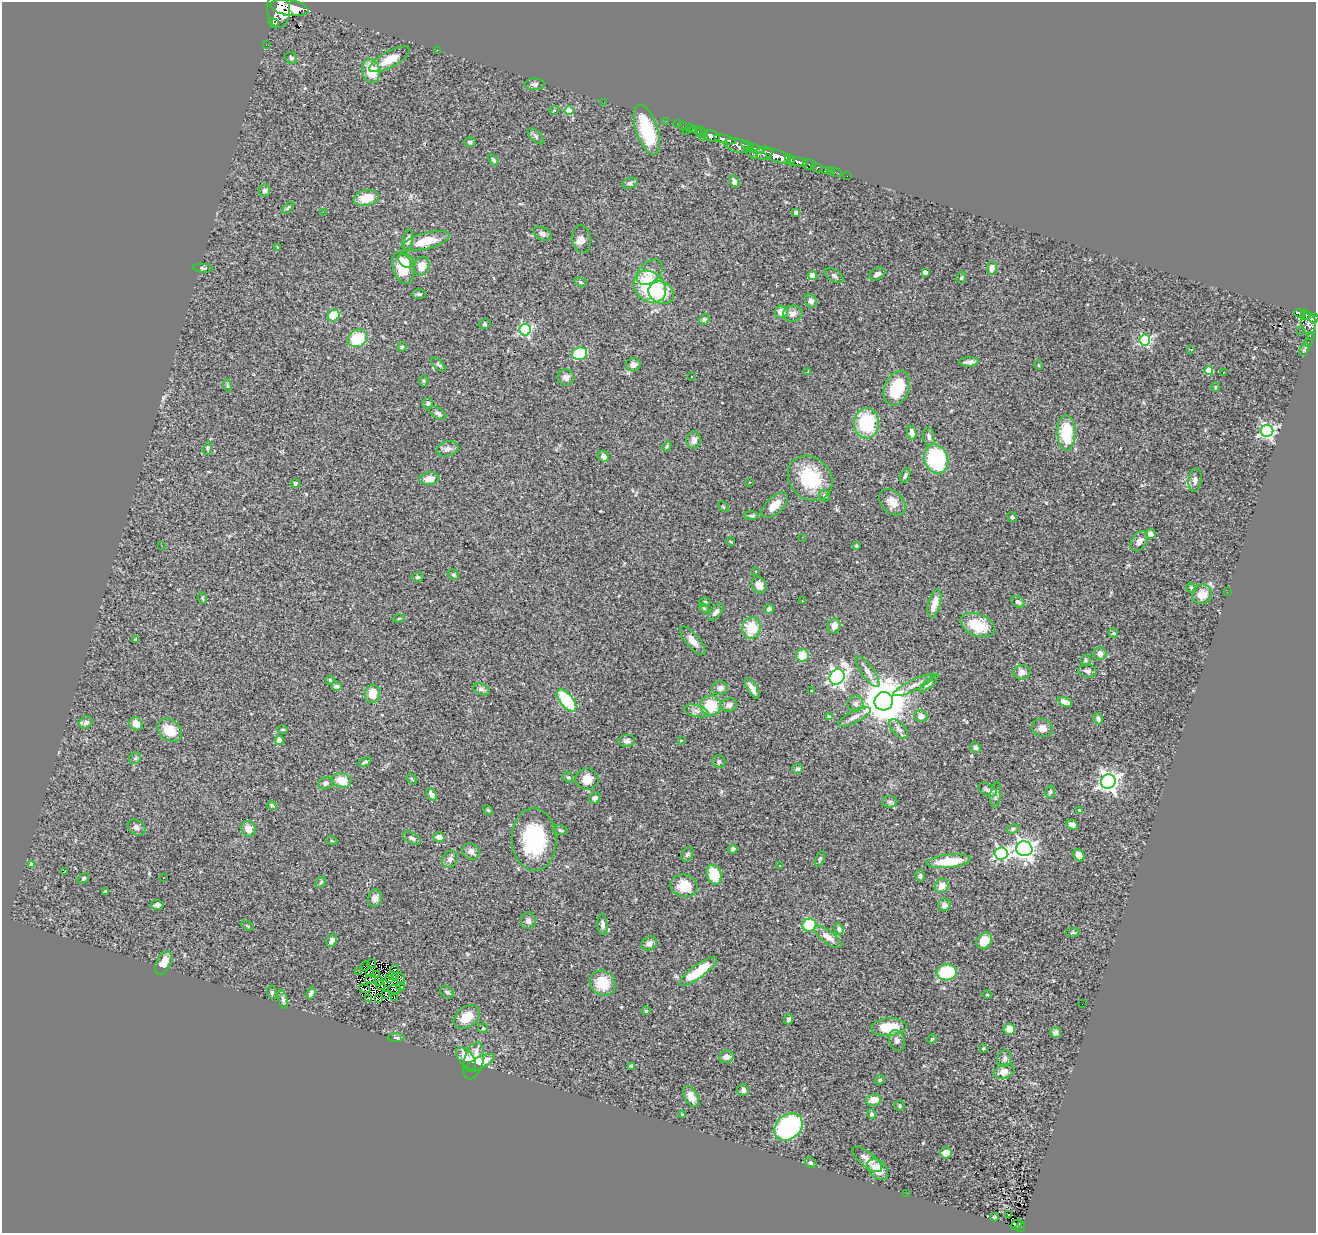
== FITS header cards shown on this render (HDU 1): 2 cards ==
NAXIS1  =                 1314
NAXIS2  =                 1231

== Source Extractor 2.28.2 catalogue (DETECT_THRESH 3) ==
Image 1314 x 1231 px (HDU 1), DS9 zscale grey, 1 PNG px = 1 image px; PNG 1318 x 1235 px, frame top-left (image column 1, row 1231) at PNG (2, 2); each listed source drawn as its Kron ellipse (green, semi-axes under 4 px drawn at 4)
Background 1.08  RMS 0.074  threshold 0.222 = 3 sigma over >= 5 px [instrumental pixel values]
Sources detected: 319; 2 with non-positive FLUX_AUTO (blend fragments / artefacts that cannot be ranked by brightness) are neither listed nor drawn; the other 317 listed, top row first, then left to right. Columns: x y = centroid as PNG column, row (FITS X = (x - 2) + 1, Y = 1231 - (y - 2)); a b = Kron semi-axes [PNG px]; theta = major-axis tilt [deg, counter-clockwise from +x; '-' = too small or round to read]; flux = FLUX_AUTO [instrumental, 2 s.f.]
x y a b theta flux
289 8 19 7 -9 11000
278 10 18 11 -87 5900
274 23 6 4 -31 620
266 45 2 2 - 12
437 50 3 2 - 72
291 58 6 5 - 11
389 59 23 8 28 88
371 71 12 9 -77 130
535 84 10 6 0 14
604 102 2 2 - 14
554 110 4 3 - 3.6
569 110 4 4 - 120
666 121 2 2 - 11
678 124 3 2 - 16
683 126 2 2 - 12
689 128 2 2 - 12
693 129 3 3 - 45
647 130 26 11 -71 280
686 131 2 2 - 51
698 131 3 2 - 29
701 132 7 3 -28 56
536 136 10 5 -46 12
712 136 8 5 -14 1400
703 137 2 2 - 9
725 139 11 4 -15 1800
470 142 6 4 -1 7.2
737 146 14 7 -13 1100
747 146 7 4 -28 410
756 149 7 4 -19 420
752 153 7 3 -40 160
764 153 8 6 11 1000
777 156 14 6 -22 2900
493 160 6 3 -53 8.7
790 160 6 3 -63 640
798 162 10 4 -11 1100
809 165 6 5 - 260
817 167 6 3 -32 150
826 170 4 3 - 43
830 171 2 2 - 8.1
836 172 6 2 -19 20
847 176 2 2 - 9.1
734 181 6 4 -66 20
630 183 8 5 19 12
264 191 6 5 - 14
366 198 13 8 12 93
288 208 7 3 53 7
323 212 2 2 - 37
796 212 4 3 - 9
542 234 10 6 -25 19
582 239 14 9 -83 28
408 240 11 5 79 14
426 241 24 8 14 110
278 247 3 2 - 4.3
406 261 8 6 -31 32
422 266 10 7 65 60
203 268 10 4 -5 8.3
403 268 16 10 -68 130
992 268 7 5 82 35
650 272 15 10 45 49
925 272 4 4 - 32
877 274 8 5 29 18
813 276 4 4 - 81
834 276 10 6 -32 14
961 278 6 4 72 7.4
580 282 6 4 -27 7.5
650 287 18 14 -45 400
661 293 13 10 -25 91
419 294 7 4 -1 8.5
811 301 7 5 -63 22
781 312 6 6 - 48
1300 313 6 3 -17 180
793 314 10 8 14 27
1306 315 5 3 - 270
334 316 6 5 - 140
1314 318 5 4 - 500
704 319 6 5 - 7.8
1309 323 11 7 -78 710
485 324 6 4 14 7.3
525 330 6 5 - 680
1301 330 3 2 - 8.3
1310 335 3 2 - 35
357 338 10 8 29 170
1145 340 5 5 - 580
1308 342 2 2 - 10
402 347 5 4 - 6.1
1191 349 4 2 - 4.5
1304 350 7 4 60 7.1
580 354 7 6 - 190
969 362 10 4 4 20
438 365 9 4 -41 10
633 365 7 6 - 21
1038 365 5 3 - 3.5
808 371 3 2 - 2.7
1209 371 4 4 - 140
1223 372 3 2 - 4.3
691 376 3 3 - 9.7
566 377 8 8 - 23
424 381 6 4 -89 6
227 385 6 4 -71 5.8
1215 387 5 3 - 5.1
897 388 18 12 68 190
428 403 5 5 - 10
438 413 10 5 -29 14
866 423 15 12 -87 280
1267 431 6 6 - 1100
912 433 7 4 -79 36
1066 433 17 9 -88 200
929 437 9 6 -79 16
694 440 8 7 - 26
667 446 5 4 - 8.1
208 448 7 4 79 6.9
448 449 11 7 18 21
604 456 6 5 - 17
936 459 15 11 -68 500
905 475 7 4 69 12
810 478 24 20 -46 270
429 479 10 6 7 46
1195 480 12 6 83 21
750 482 3 3 - 4.9
295 483 4 4 - 11
825 496 6 5 - 10
892 502 15 10 -44 49
775 505 16 8 43 63
723 507 6 2 -45 3.9
751 516 8 4 1 8.5
1012 517 5 4 - 9.5
1150 534 5 5 - 27
802 537 3 2 - 5.9
731 541 4 2 - 5
1139 541 11 7 56 29
162 546 2 2 - 3.6
856 546 4 4 - 4.5
756 571 3 2 - 3.3
454 575 6 5 - 8.4
418 577 6 4 12 7.6
759 585 8 7 - 36
1191 588 5 4 - 7.9
1227 592 2 2 - 8.9
1202 594 10 9 - 50
202 598 6 4 -74 5.8
802 601 3 3 - 3.4
705 602 6 4 12 8.1
1018 602 7 5 -39 13
934 603 15 6 76 53
704 608 5 4 - 6.3
769 609 5 4 - 14
716 612 10 5 50 17
399 618 6 4 3 6.2
978 625 18 11 -22 170
834 626 7 6 - 36
751 628 10 9 - 140
1113 633 5 4 - 5.9
136 640 4 3 - 6.2
693 641 18 7 -50 45
1100 653 7 6 - 26
802 655 6 6 - 78
1086 660 5 5 - 7
1087 671 9 6 -13 16
868 672 18 6 -54 32
1022 672 9 7 16 24
837 677 8 7 - 1700
330 680 4 4 - 7.5
929 683 12 4 42 11
914 685 22 5 25 34
336 686 5 4 - 17
720 688 8 6 2 24
752 688 11 5 -59 34
482 689 9 5 -22 13
812 691 3 2 - 4.1
372 694 9 7 73 66
567 700 13 6 -51 250
884 701 9 9 - 19000
1065 702 7 4 -23 41
855 704 8 8 - 17
711 705 10 10 - 140
729 705 8 6 21 20
696 711 12 6 -14 24
921 716 7 5 -10 28
829 717 4 4 - 18
854 717 18 6 27 29
1098 719 6 4 -78 11
86 722 7 6 - 17
136 724 7 6 - 52
1042 728 10 9 - 30
899 729 12 6 -47 21
170 730 13 10 -37 94
282 730 5 3 - 5.5
279 740 4 4 - 53
681 740 3 2 - 3.8
627 741 8 6 4 15
975 748 6 5 - 11
135 758 6 5 - 10
365 762 7 4 26 9.6
719 762 7 6 - 11
797 769 5 4 - 10
568 777 5 4 - 7.9
412 779 6 3 -53 4.4
587 779 12 10 -4 57
342 780 9 7 -17 89
1108 782 7 7 - 2400
325 783 7 6 - 11
988 790 10 5 -25 16
1050 792 6 5 - 10
431 794 6 4 -55 22
996 795 13 5 86 17
595 798 6 5 - 19
890 802 8 5 1 11
272 805 5 4 - 9.2
488 810 6 3 -44 5.4
1079 810 4 3 - 3.9
1072 825 6 4 -27 22
136 828 9 7 -35 19
248 829 8 7 - 43
1013 829 6 4 28 8.8
560 830 7 5 -13 9.5
439 837 6 4 -15 34
412 838 9 5 -28 15
534 839 31 22 -87 410
332 841 5 3 - 4.2
733 849 4 4 - 11
1024 849 8 7 - 2500
471 851 9 8 - 22
1001 853 6 6 - 750
687 854 8 5 56 11
1079 855 6 5 - 36
450 859 9 7 59 19
820 859 8 4 65 8.2
949 861 22 6 6 140
32 865 4 4 - 30
780 865 2 2 - 3.4
64 872 3 2 - 28
714 875 10 7 -72 130
920 876 6 5 - 10
83 878 6 4 39 7.7
163 878 2 2 - 4.4
321 882 6 4 46 6.8
684 886 13 11 -14 100
942 886 7 6 - 44
105 892 4 3 - 5.7
375 898 9 7 75 22
157 905 6 5 - 12
944 905 6 6 - 30
528 921 8 7 - 19
602 925 10 5 -85 19
809 925 7 6 - 210
248 926 7 3 -31 5.5
839 929 6 4 -65 11
1073 932 7 4 7 7.4
828 937 16 6 -36 40
332 940 7 5 62 19
984 941 9 7 48 77
649 944 8 6 31 23
163 963 13 7 64 57
371 964 4 2 - 6.8
365 966 5 2 - 3.6
395 969 4 2 - 11
698 971 22 6 36 200
359 972 2 2 - 3.7
947 972 10 8 4 210
369 973 3 2 - 4.9
377 974 3 2 - 2.8
392 975 3 2 - 3.5
396 977 2 2 - 3.3
389 978 3 2 - 2.4
371 979 6 2 41 7.2
401 979 6 3 -76 6.5
379 981 4 3 - 5.6
603 983 13 12 - 130
380 985 5 2 - 2.8
401 986 4 2 - 10
365 989 6 3 -18 7.9
395 989 7 2 -11 1
272 992 6 5 - 9.3
447 992 7 5 -30 12
311 993 6 4 65 20
386 994 3 2 - 1.3
987 994 5 3 - 4.2
394 997 3 2 - 7.9
369 998 3 2 - 3.7
378 999 4 2 - 3.5
283 1000 9 4 -76 12
1082 1004 2 2 - 3.8
646 1011 4 4 - 5.3
467 1017 14 10 36 88
789 1019 5 4 - 13
889 1027 18 8 4 150
483 1028 5 5 - 6.4
1009 1029 6 5 - 39
1056 1033 5 5 - 15
396 1038 8 3 3 7.9
932 1039 5 4 - 6.2
897 1040 10 7 -75 20
983 1049 4 3 - 13
727 1057 7 6 - 29
466 1058 13 7 -52 65
1005 1058 8 7 - 15
474 1061 19 9 74 91
480 1063 16 6 26 61
631 1066 4 3 - 13
1004 1071 11 7 18 42
880 1080 5 4 - 6.3
743 1090 6 6 - 16
691 1097 11 6 -62 49
873 1100 7 6 - 55
900 1106 5 5 - 7.2
872 1114 5 4 - 9
682 1115 4 3 - 5.2
788 1127 16 12 40 810
946 1153 6 5 - 40
867 1159 18 7 -39 44
811 1163 6 5 - 8.2
878 1169 12 8 -47 86
907 1193 2 2 - 7.7
1009 1215 3 2 - 6.6
995 1217 4 3 - 7
1016 1225 6 4 34 33
1020 1227 5 4 - 63
At the frame edge (FLAGS 8, measured only in part): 2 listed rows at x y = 278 10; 1314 318
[2 non-positive-flux detections neither listed nor drawn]